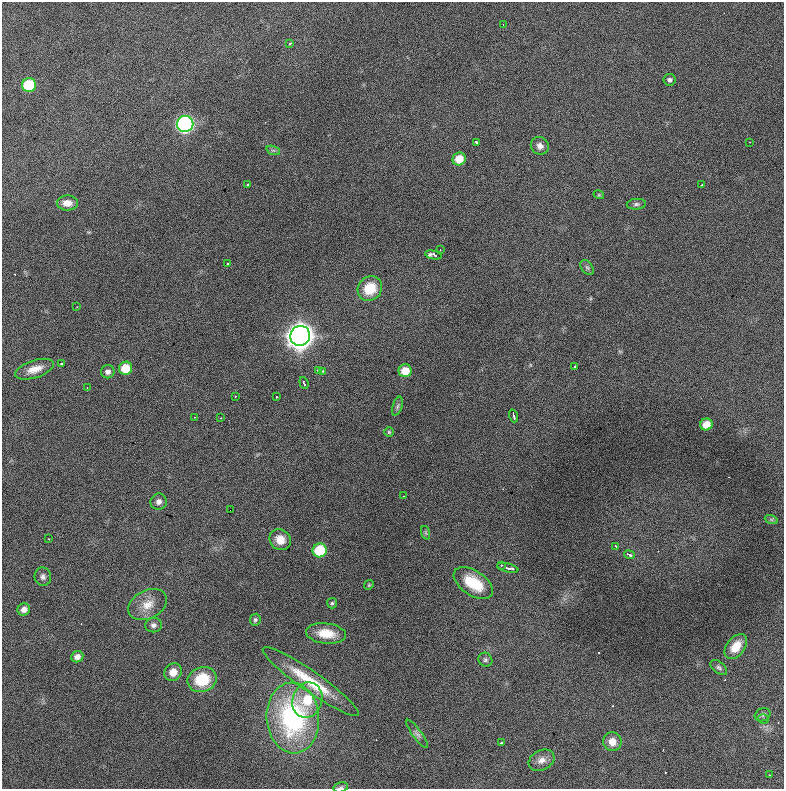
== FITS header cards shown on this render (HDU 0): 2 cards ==
NAXIS1  =                  782 / length of data axis 1
NAXIS2  =                  787 / length of data axis 2

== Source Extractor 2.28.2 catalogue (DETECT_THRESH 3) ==
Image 782 x 787 px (HDU 0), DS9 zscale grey, 1 PNG px = 1 image px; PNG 786 x 791 px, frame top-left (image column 1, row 787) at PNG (2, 2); each listed source drawn as its Kron ellipse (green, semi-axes under 4 px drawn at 4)
Background 1000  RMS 26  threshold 79.5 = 3 sigma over >= 5 px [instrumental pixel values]
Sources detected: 78; all 78 listed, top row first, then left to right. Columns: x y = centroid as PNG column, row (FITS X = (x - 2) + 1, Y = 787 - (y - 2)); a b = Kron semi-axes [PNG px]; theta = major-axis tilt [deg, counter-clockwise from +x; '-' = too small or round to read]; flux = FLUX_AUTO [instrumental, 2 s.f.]
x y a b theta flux
503 24 2 2 - 9.9e+02
290 43 3 2 - 3.4e+03
670 80 6 5 - 4.4e+03
29 85 7 7 - 1.0e+05
185 124 8 8 - 5.5e+05
477 142 4 3 - 3.9e+03
750 142 2 2 - 8.5e+02
540 146 9 8 - 8.9e+03
273 150 7 4 -18 3.5e+03
459 159 7 6 - 3.3e+04
247 184 3 3 - 2.1e+03
702 185 3 2 - 1.7e+03
599 195 5 3 - 1.7e+03
67 203 10 7 -1 1.5e+04
636 204 9 5 5 4.7e+03
440 250 2 2 - 1.4e+03
434 255 9 4 -12 9.6e+03
228 264 3 3 - 3.4e+03
587 267 8 5 -52 4.3e+03
370 288 13 11 44 5.0e+04
77 307 2 2 - 1.1e+03
300 336 10 9 - 2.5e+06
62 364 3 3 - 3.2e+03
575 367 3 3 - 8.0e+03
125 368 7 6 - 4.1e+04
35 369 20 8 18 2.2e+04
318 370 3 3 - 4.4e+03
323 371 3 3 - 2.9e+03
405 371 6 6 - 3.3e+04
108 372 7 6 - 7.3e+03
304 383 6 3 -71 1.2e+04
87 388 4 2 - 3.8e+03
235 397 2 2 - 1.3e+03
276 397 3 2 - 3.8e+03
397 406 10 4 72 4.3e+03
514 416 6 2 -72 4.3e+03
195 417 2 2 - 1.1e+03
221 418 3 2 - 4.1e+03
706 424 6 6 - 2.6e+04
389 432 5 5 - 2.2e+03
403 496 2 2 - 8.6e+02
159 502 8 8 - 8.3e+03
230 510 2 2 - 3.0e+04
771 519 7 4 -19 3.3e+03
426 533 7 4 -71 3.1e+03
49 539 2 2 - 1.1e+03
280 540 11 10 - 2.1e+04
616 547 3 2 - 5.2e+03
320 550 7 7 - 8.7e+04
629 555 5 3 - 8.7e+03
502 565 3 2 - 1.7e+03
508 568 11 3 -13 8.5e+03
43 577 9 8 - 6.6e+03
473 583 22 12 -34 6.6e+04
369 585 5 4 - 2.1e+03
332 603 5 5 - 2.7e+03
148 605 20 14 28 2.9e+04
24 609 6 6 - 1.0e+04
255 620 6 5 - 3.5e+03
154 625 8 7 - 6.5e+03
326 633 20 10 -6 3.6e+04
736 647 14 9 52 2.8e+04
77 657 6 5 - 1.0e+04
485 660 7 6 - 4.2e+03
719 667 10 5 -39 4.7e+03
173 672 9 8 - 1.8e+04
202 679 15 12 20 6.9e+04
311 682 58 10 -35 8.4e+04
307 700 18 15 71 4.7e+04
763 715 8 6 25 3.9e+03
293 718 35 26 -86 3.1e+05
763 719 5 4 - 3.9e+03
417 734 17 4 -54 6.1e+03
612 742 9 9 - 1.7e+04
501 743 3 2 - 2.4e+03
542 760 13 10 27 1.3e+04
769 775 2 2 - 1.3e+03
341 787 7 5 15 3.7e+03
At the frame edge (FLAGS 8, measured only in part): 1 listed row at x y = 341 787